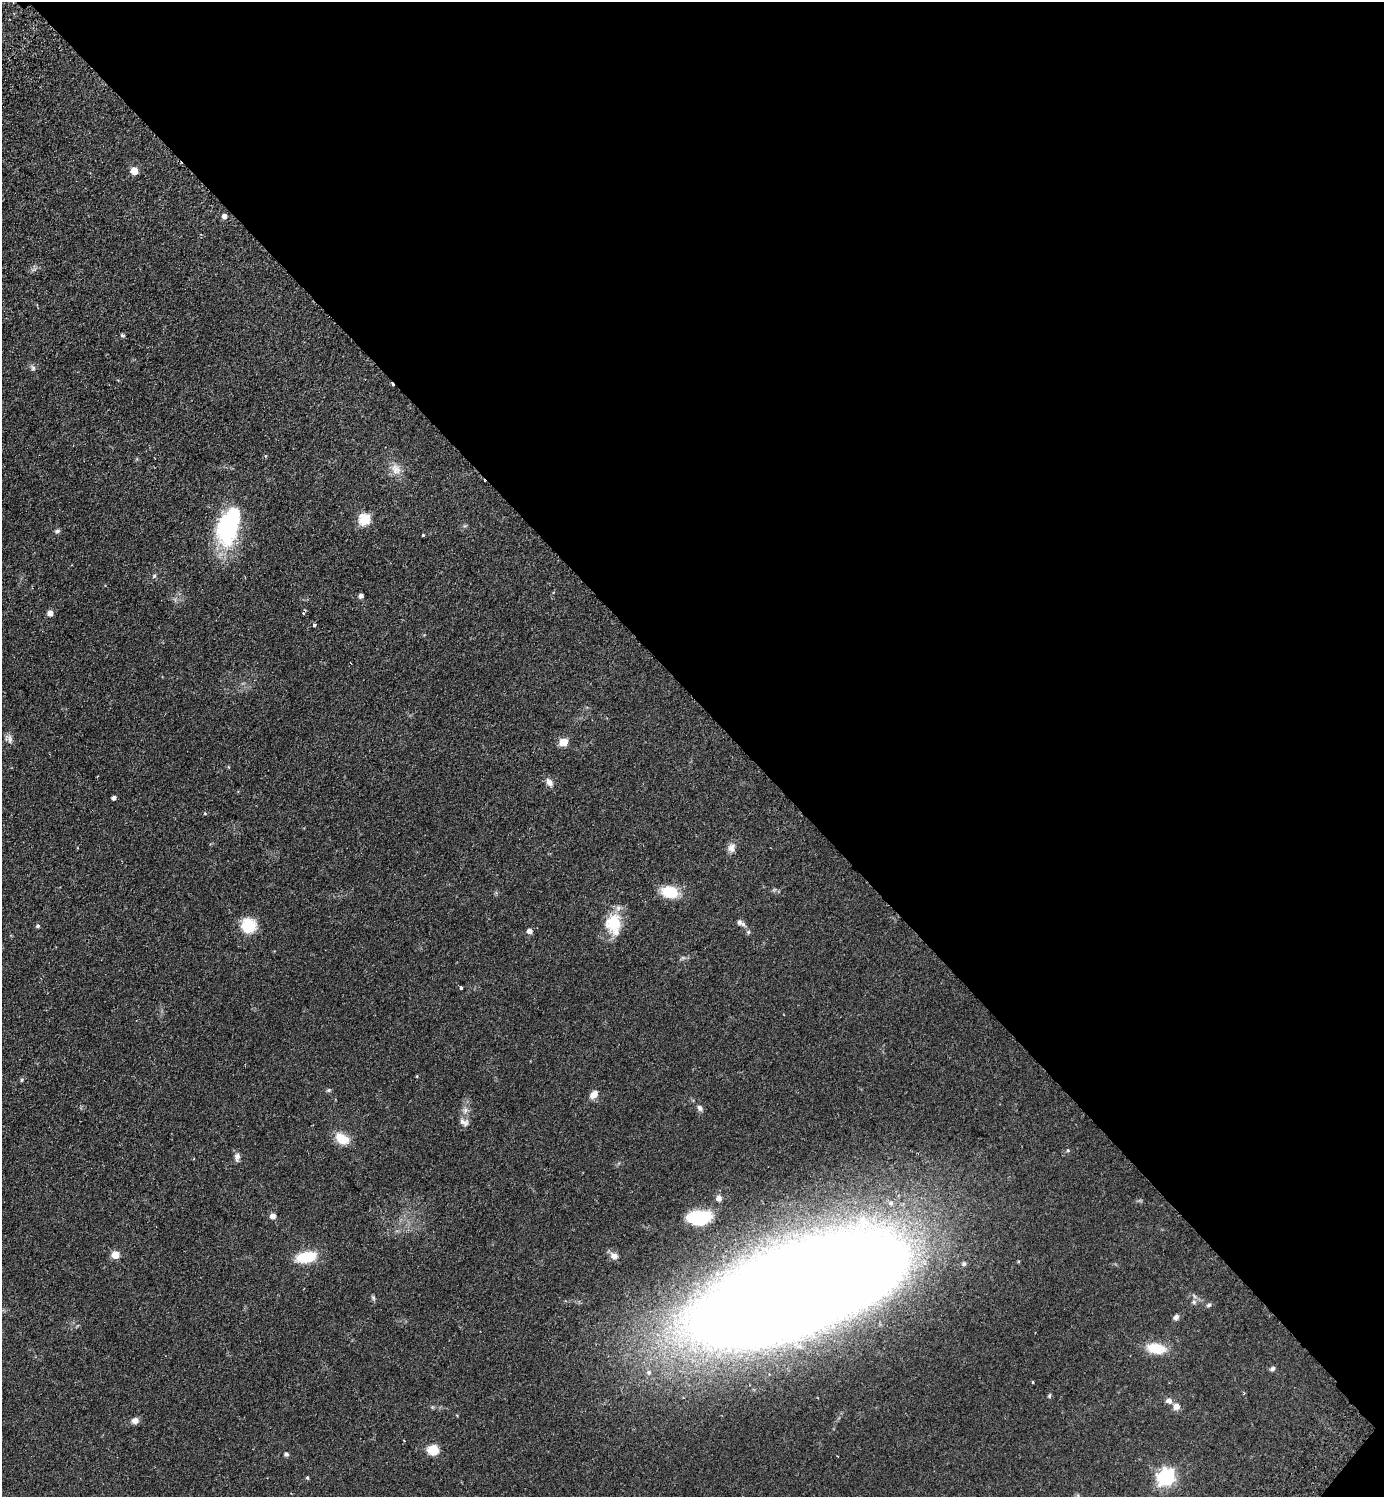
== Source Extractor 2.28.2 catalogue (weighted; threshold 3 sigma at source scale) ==
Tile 8 of 4 x 4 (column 4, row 2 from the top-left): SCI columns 4347-5728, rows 3033-4527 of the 6071 x 6065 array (HDU 1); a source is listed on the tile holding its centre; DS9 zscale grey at full resolution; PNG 1386 x 1499 px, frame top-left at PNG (2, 2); no overlay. Shown black and unused: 47% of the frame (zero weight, under 2 of 3 exposures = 4% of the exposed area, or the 3 px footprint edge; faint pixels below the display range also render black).
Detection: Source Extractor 2.28.2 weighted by HDU 2 'WHT'; one run over the whole footprint, this tile lists its part. Background 0.0557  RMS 0.0053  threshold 0.0239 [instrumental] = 3 sigma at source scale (4.5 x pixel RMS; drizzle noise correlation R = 1.50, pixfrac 1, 0.05/0.05 arcsec/px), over >= 5 px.
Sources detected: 69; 1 inside a brighter object's white glare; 1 cosmic-ray / hot-pixel residue — not listed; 4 inside a brighter listed object's ellipse — not listed separately; the other 63 listed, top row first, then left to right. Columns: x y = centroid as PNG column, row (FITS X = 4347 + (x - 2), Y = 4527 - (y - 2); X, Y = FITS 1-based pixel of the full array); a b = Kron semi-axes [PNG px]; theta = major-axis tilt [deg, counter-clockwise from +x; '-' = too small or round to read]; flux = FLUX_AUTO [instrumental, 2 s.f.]
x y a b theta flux
134 171 5 5 - 9.6
224 216 5 5 - 2.4
122 335 6 4 -19 0.72
33 368 8 6 -75 1.3
265 456 5 3 - 0.51
396 469 16 13 -59 5.4
365 519 6 6 - 40
230 525 39 24 76 61
465 526 6 4 -16 0.74
57 531 7 5 20 1.1
423 535 3 3 - 0.44
154 576 6 5 - 0.85
361 595 4 4 - 2
50 613 5 5 - 3.7
303 613 4 3 - 0.94
314 625 4 3 - 1.1
9 739 13 8 -54 2.2
564 742 5 5 - 13
549 782 10 7 -58 2.9
114 798 4 4 - 1.6
205 813 5 4 - 0.59
731 848 12 10 67 2.9
670 892 14 10 -10 18
613 922 24 20 70 16
743 924 9 7 -46 1.7
248 925 16 16 - 15
38 926 5 4 - 0.98
530 931 5 5 - 2.7
748 932 6 5 - 0.9
461 988 3 3 - 1.4
417 1076 4 3 - 0.45
22 1080 6 5 - 0.71
329 1090 7 5 16 0.82
594 1095 11 8 44 3.6
700 1108 9 6 -53 1.6
465 1110 8 6 -80 1.9
464 1122 13 9 -24 2.6
342 1138 18 11 -36 8.8
1068 1150 5 4 - 0.64
237 1157 11 7 86 2.2
719 1198 7 6 - 2.1
273 1216 5 5 - 3.3
699 1217 21 11 3 20
115 1255 5 5 - 12
614 1256 11 9 -24 3.1
306 1257 21 11 11 17
802 1287 191 64 21 1600
373 1298 7 5 -70 0.9
1194 1302 7 5 47 1.3
1209 1305 7 5 42 0.97
1176 1317 7 6 - 1.7
1156 1348 18 9 -8 15
1273 1369 7 5 24 1.3
1033 1382 3 3 - 0.51
1049 1396 6 4 71 0.69
1169 1401 9 7 -11 2.1
1176 1406 9 8 - 3
135 1420 8 7 - 2.8
404 1440 3 2 - 0.69
433 1450 9 8 - 12
286 1454 5 5 - 1.2
1166 1477 7 7 - 170
307 1478 4 4 - 0.74